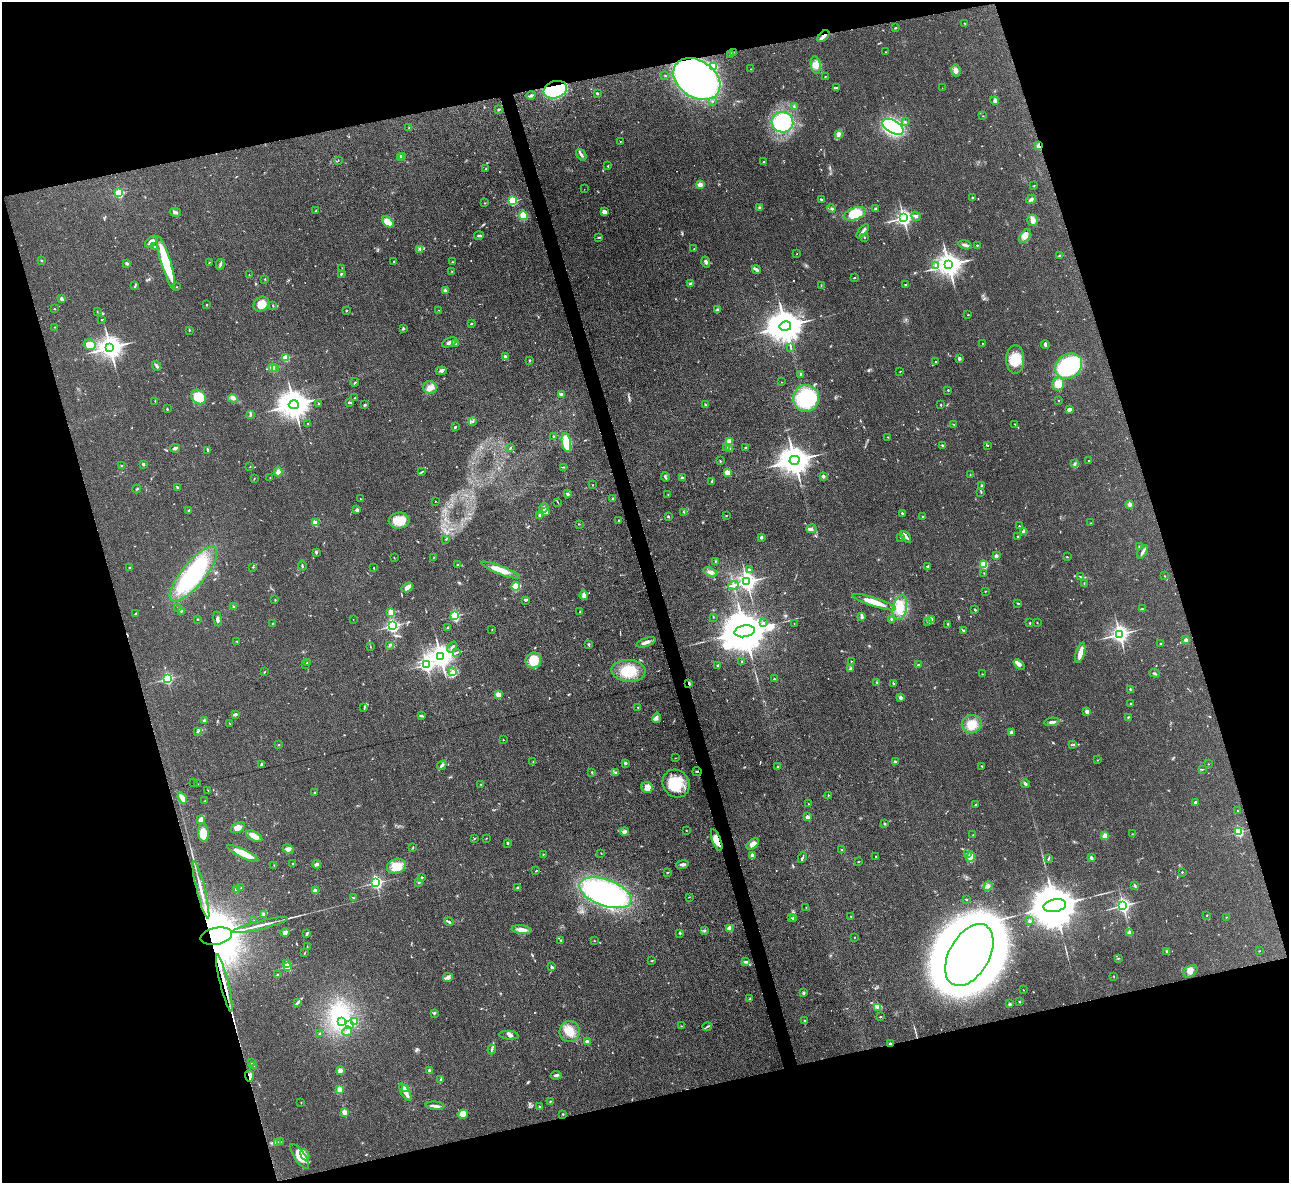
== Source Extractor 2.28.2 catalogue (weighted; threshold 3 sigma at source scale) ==
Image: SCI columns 1-5146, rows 142-4865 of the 5146 x 5128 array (HDU 1 of 3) = the unmasked area's bounding box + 8 px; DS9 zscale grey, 4 x 4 block average (1 PNG px = mean of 4 x 4 image px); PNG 1291 x 1185 px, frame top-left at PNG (2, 2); each listed source drawn as its Kron ellipse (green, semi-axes under 4 px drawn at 4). Shown black and unused: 33% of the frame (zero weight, under 3 of 4 exposures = <1% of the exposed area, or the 3 px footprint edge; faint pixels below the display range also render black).
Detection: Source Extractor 2.28.2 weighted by HDU 2 'WHT'. Background 0.0978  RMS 0.0066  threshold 0.0297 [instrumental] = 3 sigma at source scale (4.5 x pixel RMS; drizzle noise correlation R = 1.50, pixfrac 1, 0.05/0.05 arcsec/px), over >= 5 px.
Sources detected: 656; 1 too faint to see at this stretch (4 x 4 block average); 6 inside a brighter object's white glare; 2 cosmic-ray / hot-pixel residue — neither listed nor drawn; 7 coinciding with a brighter row at this scale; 15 inside a brighter listed object's ellipse — not listed separately; of the other 625, all 500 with FLUX_AUTO >= 1.38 (the completeness limit of this list) listed and drawn (125 fainter detections not listed), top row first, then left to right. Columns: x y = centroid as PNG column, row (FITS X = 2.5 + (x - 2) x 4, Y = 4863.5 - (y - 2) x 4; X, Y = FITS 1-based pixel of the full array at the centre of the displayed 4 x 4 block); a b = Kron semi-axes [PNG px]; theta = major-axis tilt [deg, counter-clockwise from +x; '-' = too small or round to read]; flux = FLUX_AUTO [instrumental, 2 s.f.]
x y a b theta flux
964 23 2 2 - 1.8
895 28 2 2 - 3.4
823 36 7 3 46 18
733 52 2 2 - 3
886 52 2 2 - 1.6
731 55 3 2 - 3
816 65 9 5 -80 25
714 66 3 2 - 26
751 69 2 2 - 2
956 71 6 4 -81 17
665 75 2 2 - 1.8
825 77 2 2 - 2.5
697 79 25 18 -34 950
836 87 4 2 - 4.2
942 88 2 2 - 1.5
555 90 12 8 19 330
597 93 3 2 - 5.5
531 95 4 3 - 10
995 100 4 3 - 7
712 101 2 2 - 4.3
794 107 3 2 - 4.4
499 109 3 2 - 3.3
983 116 2 2 - 1.7
782 122 11 10 - 420
905 122 3 2 - 4.7
893 127 11 6 -29 650
409 128 2 2 - 2.3
839 135 4 4 - 9.3
620 141 2 2 - 1.7
1039 146 2 2 - 80
581 155 6 2 -55 8.9
400 157 4 2 - 7.1
403 157 3 2 - 2.5
338 161 2 2 - 2
764 162 2 2 - 16
608 166 3 2 - 2.5
486 168 2 2 - 1.9
700 185 2 2 - 120
1033 186 2 2 - 2.2
584 189 2 2 - 1.4
119 193 2 2 - 330
972 198 2 2 - 8
821 199 2 2 - 5.1
1031 199 5 2 - 9.2
512 201 2 2 - 390
485 203 2 2 - 2
759 207 4 2 - 4.8
831 209 4 2 - 5.6
875 209 3 2 - 6.1
315 211 2 2 - 2.4
175 212 6 2 -10 7.3
604 212 4 3 - 16
855 214 11 6 18 100
523 216 4 3 - 55
916 216 5 3 - 8.2
903 218 3 2 - 1700
1033 220 5 5 - 20
388 222 6 4 -42 57
863 231 8 2 51 18
479 236 5 2 - 7.8
1025 236 8 4 51 20
865 237 2 2 - 2
599 238 3 2 - 2.4
151 242 7 3 39 15
965 245 7 3 -17 11
977 245 2 2 - 7.1
155 247 2 2 - 14
420 249 2 2 - 3.4
694 249 2 2 - 2.1
797 254 2 2 - 1.6
1060 256 3 3 - 4.5
41 260 2 2 - 2.5
166 262 27 5 -73 220
393 262 2 2 - 1.5
453 262 2 2 - 1.5
706 262 5 3 - 9.1
209 263 2 2 - 2
126 264 3 2 - 4.3
220 264 5 2 - 7.6
936 265 3 3 - 7.4
949 265 4 4 - 4800
342 268 2 2 - 2
757 269 5 3 - 9
452 271 2 2 - 1.9
341 274 3 2 - 3.8
249 275 2 2 - 1.5
854 278 2 2 - 2.3
265 279 2 2 - 2.2
691 284 4 3 - 11
905 285 3 2 - 2.6
135 286 4 2 - 4.7
821 286 2 2 - 1.5
177 287 2 2 - 2.7
445 291 2 2 - 31
62 299 4 3 - 5.9
261 304 8 7 - 47
207 305 2 2 - 2.9
273 305 3 2 - 2.8
54 309 2 2 - 2
717 309 3 2 - 2.9
346 310 2 2 - 8.2
439 310 2 2 - 1.6
97 312 2 2 - 1.8
968 315 2 2 - 2
101 320 2 2 - 1.7
471 324 2 2 - 3.7
785 326 6 5 - 12000
55 327 2 2 - 1.8
403 328 3 2 - 5.3
189 330 3 2 - 3.1
449 342 8 3 25 14
983 343 2 2 - 1.5
456 344 2 2 - 1.6
90 345 6 5 - 42
1045 345 4 2 - 13
110 347 4 3 - 4200
791 348 2 2 - 1.7
505 356 2 2 - 29
286 358 2 2 - 170
959 358 4 3 - 6.8
1015 359 14 9 90 81
530 361 3 2 - 2.1
935 362 2 2 - 2.3
156 366 5 2 - 10
1069 366 14 12 36 390
273 368 2 2 - 150
276 369 2 2 - 43
441 371 5 3 - 8.4
900 371 2 2 - 1.6
801 374 3 2 - 6.1
355 382 4 2 - 3.6
781 382 2 2 - 1.5
1058 384 7 6 - 41
430 387 7 6 - 24
948 390 2 2 - 3
561 394 4 3 - 7.6
199 397 8 6 -45 130
233 398 5 3 - 14
355 398 2 2 - 3.5
806 398 13 13 - 260
1059 400 2 2 - 1.8
155 401 2 2 - 1.6
349 402 3 2 - 6.6
318 403 2 2 - 9.1
294 405 5 4 - 7600
365 405 3 2 - 4
706 405 4 2 - 5
941 405 2 2 - 2.5
167 409 2 2 - 3.9
1070 409 4 2 - 13
250 414 2 2 - 3.1
473 422 3 2 - 3.4
308 423 2 2 - 1.8
1015 424 2 2 - 2.1
954 425 2 2 - 1.4
455 427 2 2 - 4.9
553 436 2 2 - 2.6
888 437 2 2 - 2.8
729 441 2 2 - 150
566 442 9 4 -81 110
943 445 4 2 - 5.2
987 445 4 2 - 3.1
726 447 3 2 - 2.6
745 447 2 2 - 6.6
175 448 5 2 - 9.8
510 448 3 2 - 3
730 449 4 2 - 4.1
207 450 2 2 - 3.3
794 460 5 4 - 7500
720 461 2 2 - 3.3
1088 461 2 2 - 1.7
143 464 3 2 - 5.1
1075 464 2 2 - 3.4
122 466 3 2 - 4.9
250 467 2 2 - 1.5
563 467 2 2 - 1.4
278 472 4 3 - 21
422 472 3 2 - 2.4
727 473 2 2 - 140
970 475 2 2 - 1.5
823 476 3 2 - 10
665 477 5 2 - 4.4
254 478 2 2 - 1.7
270 478 2 2 - 1.8
682 478 2 2 - 26
712 481 4 2 - 3.2
593 485 2 2 - 1.8
981 486 4 2 - 4.3
177 487 4 2 - 4.5
137 489 4 2 - 3.2
981 492 3 2 - 2.3
567 494 3 2 - 6.7
668 494 2 2 - 1.5
360 499 2 2 - 1.4
613 499 2 2 - 4.7
435 501 2 2 - 1.6
558 503 2 2 - 1.5
1130 504 2 2 - 63
544 508 5 3 - 15
357 510 4 2 - 4.8
189 511 3 2 - 6
545 512 3 3 - 18
684 512 2 2 - 1.6
902 513 3 2 - 4.5
540 515 2 2 - 26
726 515 2 2 - 1.9
668 516 3 2 - 3.5
922 517 2 2 - 2.6
399 521 10 8 5 72
618 521 3 2 - 3
315 523 2 2 - 120
1091 523 3 2 - 2.8
579 524 2 2 - 1.5
1019 526 2 2 - 5.1
811 529 5 3 - 12
1024 532 2 2 - 78
1017 536 2 2 - 3.2
761 537 2 2 - 28
900 537 2 2 - 3.2
906 537 6 3 -49 13
446 539 2 2 - 1.5
1140 547 2 2 - 7.1
316 552 2 2 - 8.1
1142 552 7 3 58 12
996 556 2 2 - 29
394 557 2 2 - 1.6
434 557 3 2 - 1.5
1067 557 2 2 - 2.3
715 562 3 2 - 4.3
457 564 2 2 - 2.3
983 564 2 2 - 260
302 566 5 2 - 4.8
129 567 2 2 - 3.1
253 567 2 2 - 2.2
928 567 4 3 - 7.5
374 568 2 2 - 3.7
501 570 20 4 -21 53
749 570 3 2 - 7.1
710 572 7 4 -18 19
984 573 2 2 - 1.8
193 574 34 11 50 390
1165 576 2 2 - 1.7
1081 577 4 2 - 3.7
747 582 3 3 - 2300
1084 584 3 2 - 2.9
734 585 5 2 - 8.7
516 586 4 4 - 61
407 587 6 4 31 16
985 591 2 2 - 2.4
584 595 4 4 - 14
275 600 2 2 - 2.4
526 600 4 2 - 4.5
874 602 23 4 -18 71
1018 603 3 2 - 2.3
178 607 2 2 - 1.9
234 607 3 2 - 2.9
900 608 13 7 77 64
1142 608 3 2 - 2.7
975 610 2 2 - 4.3
181 611 2 2 - 3.9
391 612 2 2 - 130
580 612 3 2 - 1.5
136 613 2 2 - 1.5
455 616 2 2 - 440
713 617 2 2 - 1.9
862 617 3 2 - 5
198 619 2 2 - 1.9
218 619 7 3 -82 10
353 619 2 2 - 1.4
891 619 2 2 - 3
932 620 2 2 - 2.4
927 621 2 2 - 1.9
1037 622 2 2 - 1.9
273 623 2 2 - 2.1
763 623 2 2 - 3
794 623 2 2 - 1.7
1030 623 2 2 - 8
947 624 2 2 - 1.9
392 626 2 2 - 910
448 628 2 2 - 3.4
492 629 2 2 - 1.9
963 630 4 2 - 4.6
745 631 10 6 10 27000
1120 634 3 3 - 2000
1186 640 2 2 - 41
237 641 2 2 - 1.6
646 642 10 3 19 18
1160 643 2 2 - 2.6
389 645 3 2 - 1.8
589 645 3 2 - 3.3
370 647 3 2 - 1.8
452 647 6 3 54 8.3
457 652 2 2 - 2.7
1080 653 10 3 74 48
440 656 3 3 - 4200
533 660 8 7 - 87
851 661 2 2 - 4.5
308 662 3 2 - 7.9
742 662 2 2 - 2.5
306 664 2 2 - 3.1
1019 664 6 3 -40 17
426 665 3 2 - 1100
718 665 2 2 - 5.2
919 665 3 3 - 4.5
851 668 3 2 - 3.7
628 671 17 11 -4 93
264 672 2 2 - 2.4
453 672 4 3 - 9.9
1154 673 5 2 - 4.2
982 674 2 2 - 1.5
167 679 2 2 - 690
774 679 2 2 - 5.3
877 682 2 2 - 2.3
689 683 3 2 - 7.1
894 684 2 2 - 4.3
1130 689 3 2 - 4
498 695 2 2 - 130
900 697 2 2 - 45
1131 704 2 2 - 6.2
364 707 3 2 - 3
638 707 2 2 - 3.9
1087 711 2 2 - 65
235 714 3 2 - 6.9
421 716 4 2 - 4.8
1128 717 3 2 - 2.7
657 718 5 3 - 9.7
205 721 2 2 - 43
1052 722 7 3 6 12
230 724 2 2 - 2
972 724 10 9 - 51
197 732 2 2 - 3.3
1011 732 2 2 - 35
503 740 2 2 - 3.2
279 745 2 2 - 2.9
1073 745 4 2 - 4.7
676 758 3 2 - 1.5
1097 760 2 2 - 1.7
533 762 2 2 - 2
895 762 3 2 - 6
625 763 4 2 - 5.4
262 764 4 3 - 8.5
1208 764 2 2 - 1.5
442 765 5 3 - 7.9
982 766 2 2 - 2.4
777 767 2 2 - 10
1202 769 3 2 - 2
697 771 4 2 - 3.3
592 772 2 2 - 2.6
616 773 2 2 - 2.2
194 782 2 2 - 2.8
198 784 2 2 - 1.4
481 784 2 2 - 2
676 784 14 13 - 110
1025 784 4 3 - 7.1
647 787 5 5 - 38
208 790 2 2 - 2.2
314 793 3 2 - 3.9
828 795 2 2 - 4.3
182 798 6 3 -55 32
205 801 2 2 - 2.4
1195 803 3 3 - 6.9
808 804 2 2 - 1.6
975 805 3 2 - 2.2
1237 810 2 2 - 1.7
807 817 2 2 - 45
201 819 4 2 - 28
885 824 2 2 - 19
238 828 7 5 31 28
686 830 2 2 - 2.1
624 832 4 4 - 11
1239 832 2 2 - 440
203 833 9 5 -85 67
1132 834 2 2 - 1.8
973 835 2 2 - 1.5
254 836 9 4 -28 23
1105 836 2 2 - 120
486 838 2 2 - 2
474 839 3 2 - 2
717 840 11 4 -69 52
508 843 3 2 - 5.1
753 844 7 4 38 25
413 848 3 2 - 3.5
288 849 6 2 -25 8.8
842 850 2 2 - 9.1
243 853 17 3 -25 85
601 853 3 2 - 1.5
967 853 2 2 - 2.7
543 854 2 2 - 4.4
752 855 4 2 - 12
876 856 2 2 - 2.8
802 857 5 2 - 6.2
970 857 5 4 - 40
1048 858 3 2 - 2.8
1091 858 3 3 - 4.8
858 861 2 2 - 2.8
293 863 2 2 - 2.3
317 864 4 3 - 7.4
682 864 6 3 11 11
274 865 2 2 - 1.5
396 866 10 7 17 52
536 871 2 2 - 2.6
667 872 2 2 - 2.2
1182 872 2 2 - 5
422 877 2 2 - 14
419 882 2 2 - 17
376 883 2 2 - 940
988 886 5 3 - 8.6
1135 886 4 2 - 4
241 888 2 2 - 3.7
518 888 2 2 - 32
201 890 29 2 -76 36
236 890 3 2 - 6.6
315 891 2 2 - 85
605 893 27 13 -20 720
689 897 2 2 - 1.4
353 898 3 2 - 2.5
966 899 2 2 - 3
1123 905 2 2 - 1300
1055 906 11 6 11 32000
806 908 2 2 - 2
264 914 4 2 - 4.1
1207 915 2 2 - 6.1
851 916 3 2 - 2.4
1226 917 2 2 - 1.9
791 918 2 2 - 2.5
794 918 2 2 - 51
254 921 2 2 - 2.6
1029 921 2 2 - 22
449 922 5 2 - 8.4
260 925 28 2 14 40
730 928 2 2 - 140
522 930 10 4 -5 26
704 931 3 3 - 5.1
285 933 4 3 - 12
307 933 3 2 - 7
680 933 3 2 - 4.1
1130 933 2 2 - 86
216 936 16 8 12 72000
855 937 2 2 - 1.5
561 941 2 2 - 2.7
594 941 2 2 - 3.1
307 946 2 2 - 1.4
1259 951 2 2 - 1.6
1167 952 3 2 - 7.7
305 953 2 2 - 1.6
969 955 34 20 60 8900
1118 958 3 2 - 2.7
652 960 2 2 - 2.1
746 962 4 3 - 6.4
287 964 2 2 - 23
287 966 2 2 - 290
552 967 4 3 - 5.7
1190 971 8 5 35 20
277 974 2 2 - 3.5
1114 976 2 2 - 4.8
448 977 5 4 - 12
224 983 29 2 -76 40
1023 990 2 2 - 1.4
803 993 2 2 - 10
750 999 3 2 - 3.4
297 1002 3 2 - 2.8
1019 1002 3 2 - 3.3
1010 1004 2 2 - 24
878 1007 3 2 - 7
434 1013 3 2 - 4
880 1017 2 2 - 2.5
804 1021 3 2 - 4.5
342 1022 3 2 - 6.6
354 1022 2 2 - 86
349 1024 2 2 - 59
681 1026 3 2 - 2
707 1027 5 2 - 5
347 1031 5 2 - 7.8
570 1031 10 10 - 52
320 1033 2 2 - 2.1
509 1035 10 4 -5 13
587 1042 2 2 - 70
890 1043 2 2 - 9
492 1050 5 2 - 4.9
252 1062 2 2 - 2
253 1066 2 2 - 2.2
340 1071 2 2 - 93
429 1071 2 2 - 35
556 1075 5 3 - 7.9
249 1076 6 3 -86 11
441 1079 4 2 - 6.3
406 1089 2 2 - 170
340 1090 3 2 - 47
405 1092 9 3 -59 35
550 1101 2 2 - 1.7
301 1103 2 2 - 2.5
435 1106 9 2 -5 17
540 1107 4 2 - 3.4
345 1112 2 2 - 100
463 1114 5 4 - 51
563 1114 2 2 - 5.2
277 1142 3 2 - 3.3
281 1142 2 2 - 2.3
305 1155 6 2 -67 9.6
300 1156 15 5 -55 70
Overlapping masked pixels (flux is a lower limit): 12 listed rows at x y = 823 36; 733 52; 555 90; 1039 146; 689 683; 697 771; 717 840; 201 890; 216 936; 224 983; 890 1043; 249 1076
Diffuse or blended objects may show on this block-average render without a row.